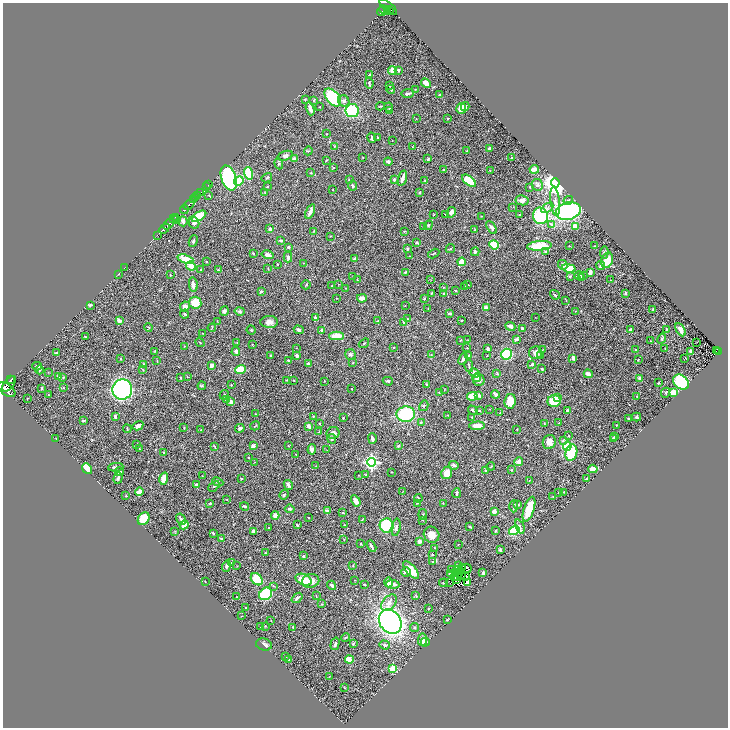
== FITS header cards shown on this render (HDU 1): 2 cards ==
NAXIS1  =                 1451
NAXIS2  =                 1451

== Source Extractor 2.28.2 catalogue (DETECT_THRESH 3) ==
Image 1451 x 1451 px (HDU 1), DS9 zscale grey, zoomed out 1/2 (1 PNG px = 2 x 2 image px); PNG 730 x 730 px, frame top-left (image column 2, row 1450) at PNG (3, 3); each listed source drawn as its Kron ellipse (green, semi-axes under 4 px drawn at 4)
Background 0.405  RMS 0.018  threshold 0.0529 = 3 sigma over >= 5 px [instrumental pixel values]
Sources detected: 524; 27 cannot appear on this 1/2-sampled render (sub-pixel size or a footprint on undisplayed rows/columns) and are neither listed nor drawn; the other 497 listed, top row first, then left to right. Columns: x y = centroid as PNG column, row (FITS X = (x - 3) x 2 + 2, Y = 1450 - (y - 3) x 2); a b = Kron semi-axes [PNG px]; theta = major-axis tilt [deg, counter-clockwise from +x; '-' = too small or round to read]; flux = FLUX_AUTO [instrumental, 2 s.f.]
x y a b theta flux
388 7 11 3 -39 280
388 9 2 2 - 76
384 10 5 2 - 130
390 10 3 3 - 180
381 12 4 2 - 120
398 70 2 2 - 5.8
392 71 4 3 - 25
369 75 3 2 - 2.2
369 83 5 2 - 4.4
426 83 5 4 - 17
390 85 3 3 - 2.3
391 89 4 2 - 3.2
415 89 2 2 - 1.4
408 93 6 3 2 7
439 95 4 2 - 2.4
333 97 10 6 -48 300
305 99 4 2 - 2.2
314 101 3 3 - 3.1
344 101 6 5 - 10
380 106 4 2 - 2.5
320 107 2 2 - 1.4
389 107 4 2 - 4.4
465 107 4 3 - 4.2
461 108 5 5 - 29
310 109 7 3 -72 23
352 111 6 6 - 160
390 111 3 3 - 8.1
416 119 3 2 - 1.4
448 119 2 2 - 1.8
326 134 2 1 - 1.9
378 137 2 2 - 1.9
372 138 5 2 - 6.2
392 141 2 1 - 0.9
334 146 4 3 - 2.8
412 147 2 2 - 1.2
490 148 4 3 - 10
308 151 4 1 - 1.4
467 151 2 2 - 1.3
285 156 8 4 16 12
363 157 2 2 - 1.3
512 158 3 2 - 3.5
294 159 3 3 - 13
428 159 3 2 - 4.9
326 160 2 2 - 2.3
388 162 4 4 - 7.1
279 164 6 4 -70 5
333 168 3 2 - 1.7
534 169 4 3 - 33
444 170 4 3 - 4
490 171 2 2 - 1.3
248 173 6 4 -73 150
311 173 3 2 - 1.8
229 178 13 7 -70 650
267 178 5 3 - 3.6
402 178 8 3 73 23
349 179 4 2 - 1.9
394 179 3 3 - 7.5
425 180 3 2 - 1.8
239 181 5 4 - 75
469 181 8 4 -39 120
555 183 4 4 - 3700
208 185 2 1 - 9.4
537 185 6 5 - 9
206 186 2 2 - 41
352 186 5 3 - 6.2
267 187 2 2 - 3.2
530 187 3 2 - 2.8
333 190 2 1 - 1.9
420 192 3 2 - 3.8
200 193 2 2 - 160
265 193 3 2 - 1.2
198 196 3 1 - 91
209 196 3 2 - 1.3
196 197 3 2 - 350
193 200 3 2 - 150
522 200 6 5 - 15
568 200 5 4 - 5.5
555 201 14 4 -83 20
189 205 6 3 44 1000
513 207 3 2 - 1.7
547 208 7 3 32 8.6
184 210 5 3 - 340
568 211 13 8 14 390
310 212 8 3 67 17
451 212 5 3 - 13
434 214 2 2 - 1.7
446 214 2 2 - 1.5
519 215 4 2 - 2.1
199 216 8 4 33 96
481 216 2 1 - 1.1
540 216 8 7 - 240
175 218 3 3 - 120
174 219 3 1 - 53
177 220 2 1 - 31
183 221 5 4 - 10
194 223 6 5 - 9.8
169 224 7 2 44 780
428 225 5 3 - 4.5
552 225 4 4 - 7.6
424 226 3 3 - 8.4
576 226 4 3 - 27
491 227 7 4 -58 9.9
164 229 6 2 42 840
270 229 4 3 - 7.6
475 230 2 2 - 4.2
314 231 3 3 - 2.1
404 231 3 1 - 1.2
157 235 2 1 - 16
330 236 2 2 - 1.5
193 241 6 3 67 6.2
280 241 3 3 - 5.4
417 243 4 3 - 2.6
494 245 5 4 - 110
594 245 2 2 - 1.1
539 246 12 4 5 92
569 246 2 2 - 1.7
288 247 4 3 - 5.8
407 248 3 3 - 4.5
450 249 5 2 - 3.1
475 252 4 3 - 7.1
545 252 4 3 - 7.8
604 252 6 3 85 5
253 253 2 2 - 3.2
434 253 6 2 31 2.9
267 255 6 4 -14 13
409 256 3 2 - 1.7
288 257 5 3 - 7.1
185 259 8 4 -19 77
354 259 3 3 - 9.3
607 260 8 5 74 59
206 261 2 2 - 3.4
462 262 4 4 - 54
303 263 3 2 - 1.3
277 264 3 2 - 2.1
563 265 5 3 - 8.5
601 265 4 2 - 10
191 266 5 4 - 30
124 268 2 1 - 120
268 268 3 2 - 1.8
569 268 7 4 -12 100
201 270 3 3 - 3.3
218 270 4 3 - 2.5
406 272 4 3 - 4.8
590 272 4 2 - 14
118 274 3 2 - 2.5
170 275 3 2 - 1.3
353 276 2 2 - 2
570 276 3 3 - 3
579 276 5 3 - 6
584 276 3 2 - 2.3
581 277 3 2 - 1.7
357 279 3 2 - 1.3
431 280 2 1 - 0.89
610 280 2 1 - 0.97
338 284 2 1 - 1
193 285 7 3 -80 14
306 285 5 3 - 3.1
468 285 2 2 - 1.7
332 286 2 2 - 3
443 287 3 2 - 2.2
464 287 3 2 - 1.8
346 288 3 2 - 1.6
456 290 3 3 - 2.4
261 291 3 2 - 5.4
431 293 3 2 - 2.5
625 293 4 3 - 4.2
444 294 4 3 - 2.7
555 295 5 3 - 5.9
336 298 3 2 - 1.3
362 298 5 3 - 27
424 299 3 2 - 3
566 300 3 3 - 1.9
195 303 6 6 - 57
90 305 3 2 - 4.1
185 306 5 4 - 12
405 306 3 2 - 1.3
428 308 3 2 - 1.1
486 308 3 3 - 21
653 310 3 2 - 3.2
224 311 5 3 - 11
240 311 5 3 - 6.2
575 311 2 2 - 1.1
450 313 3 2 - 8.7
185 314 4 3 - 6.4
535 317 2 1 - 0.9
315 318 3 3 - 11
407 319 2 2 - 2.2
462 320 2 2 - 2.2
119 321 3 3 - 14
217 321 3 2 - 1.3
378 321 4 2 - 3.9
269 322 9 6 -1 19
404 322 3 3 - 7.1
510 326 5 3 - 13
149 327 4 2 - 2.7
212 328 4 2 - 2.4
522 329 3 3 - 7.4
630 329 3 2 - 5.6
666 329 3 2 - 2.2
251 330 4 3 - 3.2
299 330 5 3 - 9.2
322 330 2 2 - 25
680 330 7 3 -62 19
203 333 2 2 - 1.5
337 336 7 3 0 69
85 337 3 2 - 1.8
516 339 3 2 - 12
662 339 5 3 - 4.6
461 340 3 2 - 1.8
468 340 2 1 - 0.89
651 341 2 2 - 1.6
200 342 5 1 - 1.4
697 342 2 2 - 1.3
237 343 2 2 - 1.9
364 343 6 2 38 2.8
252 344 2 2 - 1.3
184 346 2 1 - 1.1
296 348 3 2 - 1.4
394 348 2 2 - 4.2
467 348 2 2 - 1.5
665 348 2 2 - 1.5
488 349 3 2 - 9.3
542 350 3 2 - 1.4
635 350 2 2 - 3.4
155 351 3 2 - 2
691 351 3 2 - 6.1
716 351 2 2 - 12
719 351 2 2 - 49
236 352 4 3 - 9
56 353 3 2 - 5.6
535 353 6 6 - 15
506 354 5 5 - 180
297 355 3 2 - 8.7
350 355 6 5 - 6.6
431 355 3 2 - 1.9
469 355 3 3 - 3.1
541 355 3 3 - 2.2
271 356 3 2 - 2.7
487 356 2 2 - 1.3
573 358 3 2 - 16
685 358 2 2 - 1.1
121 359 2 2 - 2.5
463 359 6 3 65 8.1
638 360 2 2 - 1.6
157 361 4 1 - 1.4
289 361 3 2 - 5.5
353 363 3 2 - 2
143 364 3 2 - 7.3
308 364 3 3 - 7.8
532 364 2 2 - 14
37 366 4 2 - 4.3
211 366 4 3 - 10
469 366 6 2 -78 4.3
542 369 3 3 - 3.6
40 370 4 2 - 2.4
143 370 3 2 - 2
240 370 5 4 - 90
48 372 2 1 - 0.97
475 373 6 4 -25 18
497 374 3 3 - 3.4
588 374 4 3 - 15
59 376 3 3 - 22
63 377 3 2 - 2.3
187 377 2 1 - 1
181 378 4 2 - 1.7
477 378 4 3 - 9.8
639 378 4 3 - 9.3
11 380 3 2 - 400
286 380 3 2 - 2
294 380 3 2 - 2
478 380 6 5 - 18
324 381 2 2 - 2.2
388 381 5 2 - 5.3
681 382 9 6 -41 260
658 383 2 2 - 2.9
9 384 9 5 53 1600
426 384 2 2 - 2.5
231 385 3 2 - 1.9
202 386 4 3 - 3.2
42 388 3 2 - 3.2
63 388 3 2 - 1.9
122 389 10 10 - 740
352 389 2 1 - 1.1
7 390 10 5 -36 2000
444 390 3 2 - 1.2
439 392 3 2 - 1.6
673 392 3 3 - 47
666 393 5 3 - 3.1
495 394 4 2 - 8.5
48 395 3 2 - 1.6
224 395 5 3 - 3.2
479 395 4 3 - 8.1
472 396 5 4 - 61
637 396 2 1 - 1.3
27 398 2 2 - 1.2
557 398 3 2 - 6.4
227 400 4 3 - 10
510 401 7 5 80 38
554 401 6 6 - 97
231 402 3 3 - 16
424 406 5 4 - 3.8
490 409 2 1 - 1.5
473 410 5 3 - 6
479 410 2 2 - 5
567 410 3 2 - 6.6
500 413 3 2 - 2.4
255 414 2 2 - 1.6
406 414 9 8 - 190
447 415 3 2 - 1.2
313 416 3 2 - 3.2
115 417 4 3 - 8.3
472 417 2 2 - 2.2
636 417 4 3 - 4.5
343 418 2 2 - 3.7
628 418 2 2 - 4
83 420 3 2 - 5.3
421 422 3 3 - 3
319 423 2 2 - 2.1
544 423 2 2 - 1.6
559 423 2 1 - 1.2
617 425 2 2 - 2
138 426 6 3 31 11
255 426 5 2 - 2.2
309 426 3 3 - 17
477 426 8 4 3 23
184 428 2 2 - 2.7
240 428 5 4 - 7.3
127 429 4 1 - 1.7
201 429 3 2 - 1.8
517 429 3 2 - 1.8
319 432 4 2 - 2.1
333 433 6 6 - 14
569 436 3 3 - 2.4
614 436 3 3 - 6
56 438 2 1 - 1.1
372 438 5 2 - 14
613 438 3 2 - 5.5
332 439 5 3 - 5.7
563 441 4 3 - 4.2
549 442 7 6 - 21
137 444 3 2 - 2.1
288 445 3 2 - 1.5
253 446 4 3 - 10
398 446 3 3 - 8.3
567 446 5 4 - 92
215 447 4 2 - 2.1
139 449 3 2 - 1.5
312 449 5 4 - 13
327 450 2 1 - 0.86
164 452 2 2 - 1.7
571 453 8 6 75 130
296 454 2 2 - 1.2
248 458 2 2 - 1.3
255 462 3 2 - 1.3
371 462 4 4 - 850
519 462 5 4 - 17
454 465 5 3 - 8.2
316 466 2 2 - 1.3
491 466 4 2 - 2.2
116 467 8 3 6 8.7
87 469 6 3 -52 59
593 469 4 3 - 35
486 470 3 2 - 2.7
512 470 4 3 - 2.3
120 472 4 4 - 11
391 472 3 2 - 1.2
447 473 6 5 - 33
358 475 3 2 - 1.2
366 475 3 2 - 2.4
202 476 2 1 - 0.99
118 478 6 3 72 7.6
164 479 6 4 75 34
241 479 2 2 - 2.5
587 479 3 2 - 9.1
529 480 2 2 - 1.7
218 482 6 3 -25 5.8
196 484 3 3 - 2.8
288 485 5 3 - 9.2
214 486 6 3 45 5.9
139 491 4 3 - 24
403 491 3 2 - 1.2
564 492 2 1 - 0.93
456 493 5 2 - 5.9
559 493 3 2 - 2
284 495 5 3 - 3.3
126 496 3 2 - 1.9
553 496 2 2 - 1.3
418 498 4 3 - 3.8
227 500 2 2 - 1.3
356 501 6 4 -59 25
210 503 3 2 - 2.6
417 503 3 2 - 2.1
443 503 3 2 - 1.2
518 505 4 3 - 2.8
245 506 4 3 - 5.5
514 506 6 2 88 8.3
290 509 5 4 - 4.9
529 509 13 5 71 100
327 511 3 2 - 26
494 511 3 3 - 30
343 513 3 2 - 2.9
423 514 5 2 - 2.1
275 515 4 4 - 19
309 518 2 2 - 1.4
144 519 7 5 55 64
181 519 6 3 -59 5.9
362 520 3 2 - 1.9
423 520 2 2 - 1.2
184 525 5 4 - 24
297 525 4 2 - 3.3
344 525 3 2 - 1.3
387 525 7 7 - 150
520 526 7 4 -67 10
396 527 9 3 79 9.4
470 527 4 3 - 3.6
269 528 3 3 - 2.5
514 530 6 4 36 190
175 531 3 2 - 1.6
254 531 4 3 - 10
496 531 4 3 - 3.4
213 533 3 2 - 3.7
432 535 8 7 - 29
221 538 3 3 - 5.2
344 539 2 2 - 1.3
419 541 4 3 - 12
361 543 2 2 - 2.5
458 544 2 2 - 1.3
371 546 6 3 -60 7.3
435 548 3 2 - 1.5
500 550 3 3 - 5.5
265 553 3 2 - 1.9
432 554 3 2 - 1.8
303 556 3 2 - 3.9
433 561 2 2 - 1.5
232 563 4 3 - 2.9
458 565 3 1 - 1.3
226 566 5 3 - 7.7
237 566 3 2 - 1.4
353 566 2 2 - 1.4
462 568 2 1 - 0.6
467 568 5 2 - 1.1
458 569 2 2 - 1.7
411 570 11 5 -47 55
451 570 2 1 - 0.015
406 572 5 4 - 13
461 572 2 1 - 1.5
451 573 2 1 - 1.5
456 573 3 2 - 1.1
483 573 3 3 - 8.3
461 574 2 2 - 0.61
466 576 3 2 - 0.56
455 577 2 1 - 1.5
457 577 2 1 - 0.41
257 579 7 5 -48 130
303 580 8 5 -23 79
355 580 2 1 - 1.3
456 580 3 1 - 0.012
205 581 3 2 - 1.3
311 581 9 6 12 29
389 582 5 4 - 25
450 582 3 1 - 2.3
443 583 5 3 - 3.4
467 583 4 3 - 14
393 584 7 3 -5 22
332 585 5 3 - 7.8
364 585 3 2 - 2.8
274 586 4 2 - 2.3
266 594 7 5 39 150
415 595 3 3 - 2.1
316 596 3 2 - 2
237 597 2 2 - 2.4
297 598 6 2 41 6.9
389 603 9 6 48 18
322 604 3 2 - 2.4
245 608 2 2 - 2.2
428 608 2 2 - 3.1
242 616 2 1 - 1.5
271 620 3 2 - 1.4
447 620 2 2 - 3
390 622 13 10 -53 1400
261 626 4 2 - 1.9
265 626 3 2 - 1.6
293 627 2 2 - 4.6
414 628 4 4 - 4.3
346 637 4 2 - 3.1
423 640 6 4 85 24
425 642 4 3 - 6.9
335 644 6 3 74 5.8
353 644 3 2 - 1.9
264 645 8 6 -15 9
385 645 5 3 - 6.4
286 656 2 1 - 1.7
289 659 3 3 - 2.3
349 659 4 3 - 56
393 668 3 3 - 140
329 677 3 2 - 2.1
344 688 3 2 - 1.5
At the frame edge (FLAGS 8, measured only in part): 1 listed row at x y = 7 390
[27 sub-pixel or undisplayed-footprint detections neither listed nor drawn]